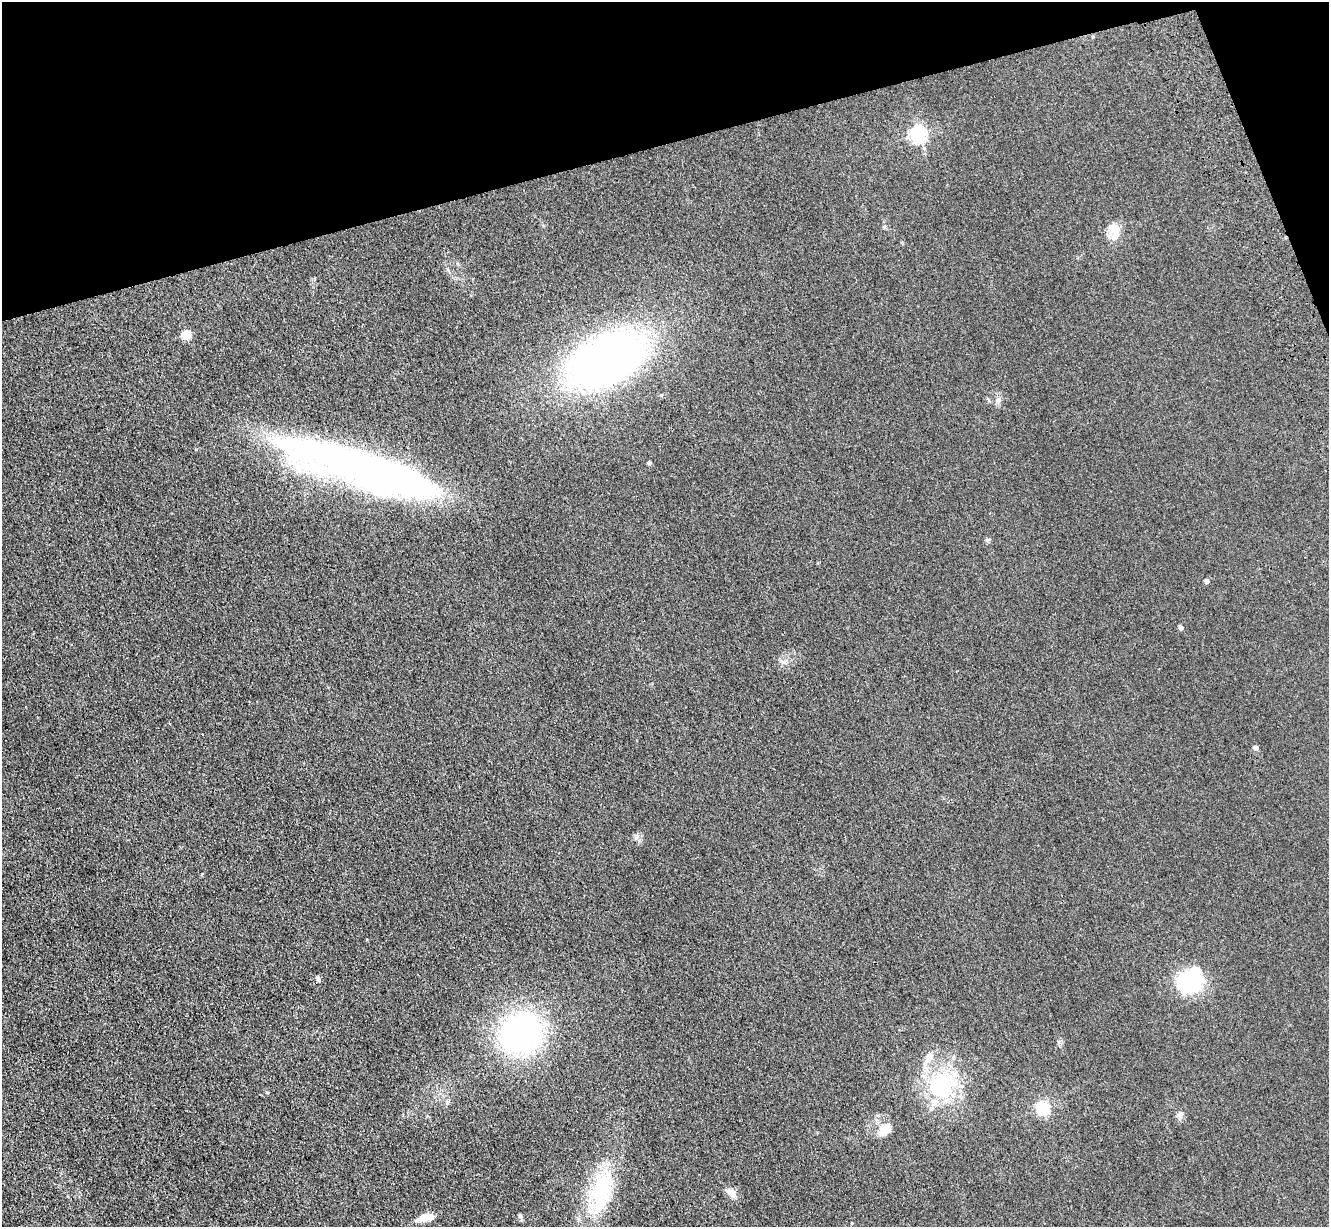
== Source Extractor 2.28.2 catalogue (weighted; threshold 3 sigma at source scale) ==
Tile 3 of 4 x 4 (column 3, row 1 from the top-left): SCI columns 2769-4095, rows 3873-5097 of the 5535 x 5417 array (HDU 1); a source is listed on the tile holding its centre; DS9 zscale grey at full resolution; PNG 1331 x 1229 px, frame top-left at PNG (2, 2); no overlay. Shown black and unused: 13% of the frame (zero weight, under 3 of 4 exposures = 6% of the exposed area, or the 3 px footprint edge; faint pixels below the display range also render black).
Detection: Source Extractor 2.28.2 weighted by HDU 2 'WHT'; one run over the whole footprint, this tile lists its part. Background 0.0347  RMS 0.0061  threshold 0.0274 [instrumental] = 3 sigma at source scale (4.5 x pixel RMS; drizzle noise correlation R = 1.50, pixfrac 1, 0.05/0.05 arcsec/px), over >= 5 px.
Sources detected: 31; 2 inside a brighter object's white glare — not listed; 3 inside a brighter listed object's ellipse — not listed separately; the other 26 listed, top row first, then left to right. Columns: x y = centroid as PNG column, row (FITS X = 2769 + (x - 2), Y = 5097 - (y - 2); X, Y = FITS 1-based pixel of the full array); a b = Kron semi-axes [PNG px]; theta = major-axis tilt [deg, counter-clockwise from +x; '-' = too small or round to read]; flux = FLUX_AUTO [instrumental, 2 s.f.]
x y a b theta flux
1093 37 5 3 - 0.47
918 133 6 6 - 180
884 227 5 5 - 0.81
1115 229 19 12 -13 6.6
187 334 5 5 - 26
607 359 73 43 26 280
998 400 7 7 - 2.4
649 463 5 4 - 0.93
389 474 123 40 -15 260
1206 581 4 4 - 2.6
1180 627 4 4 - 2.2
170 724 3 2 - 0.54
1255 747 8 6 -11 1.2
318 979 7 5 -68 1.3
1190 981 22 15 49 64
521 1033 34 32 52 150
929 1057 16 9 68 5.4
942 1085 28 27 - 49
267 1093 5 3 - 0.46
1043 1108 6 5 - 100
1180 1114 10 7 83 2.3
887 1130 16 12 -41 7.6
603 1188 46 27 65 40
731 1193 13 9 -55 4.4
520 1216 6 6 - 1.1
426 1217 18 8 9 6.3
Unlisted compact peaks at least as high as the median listed source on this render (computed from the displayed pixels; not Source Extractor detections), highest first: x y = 636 838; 987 540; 202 874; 1059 1042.